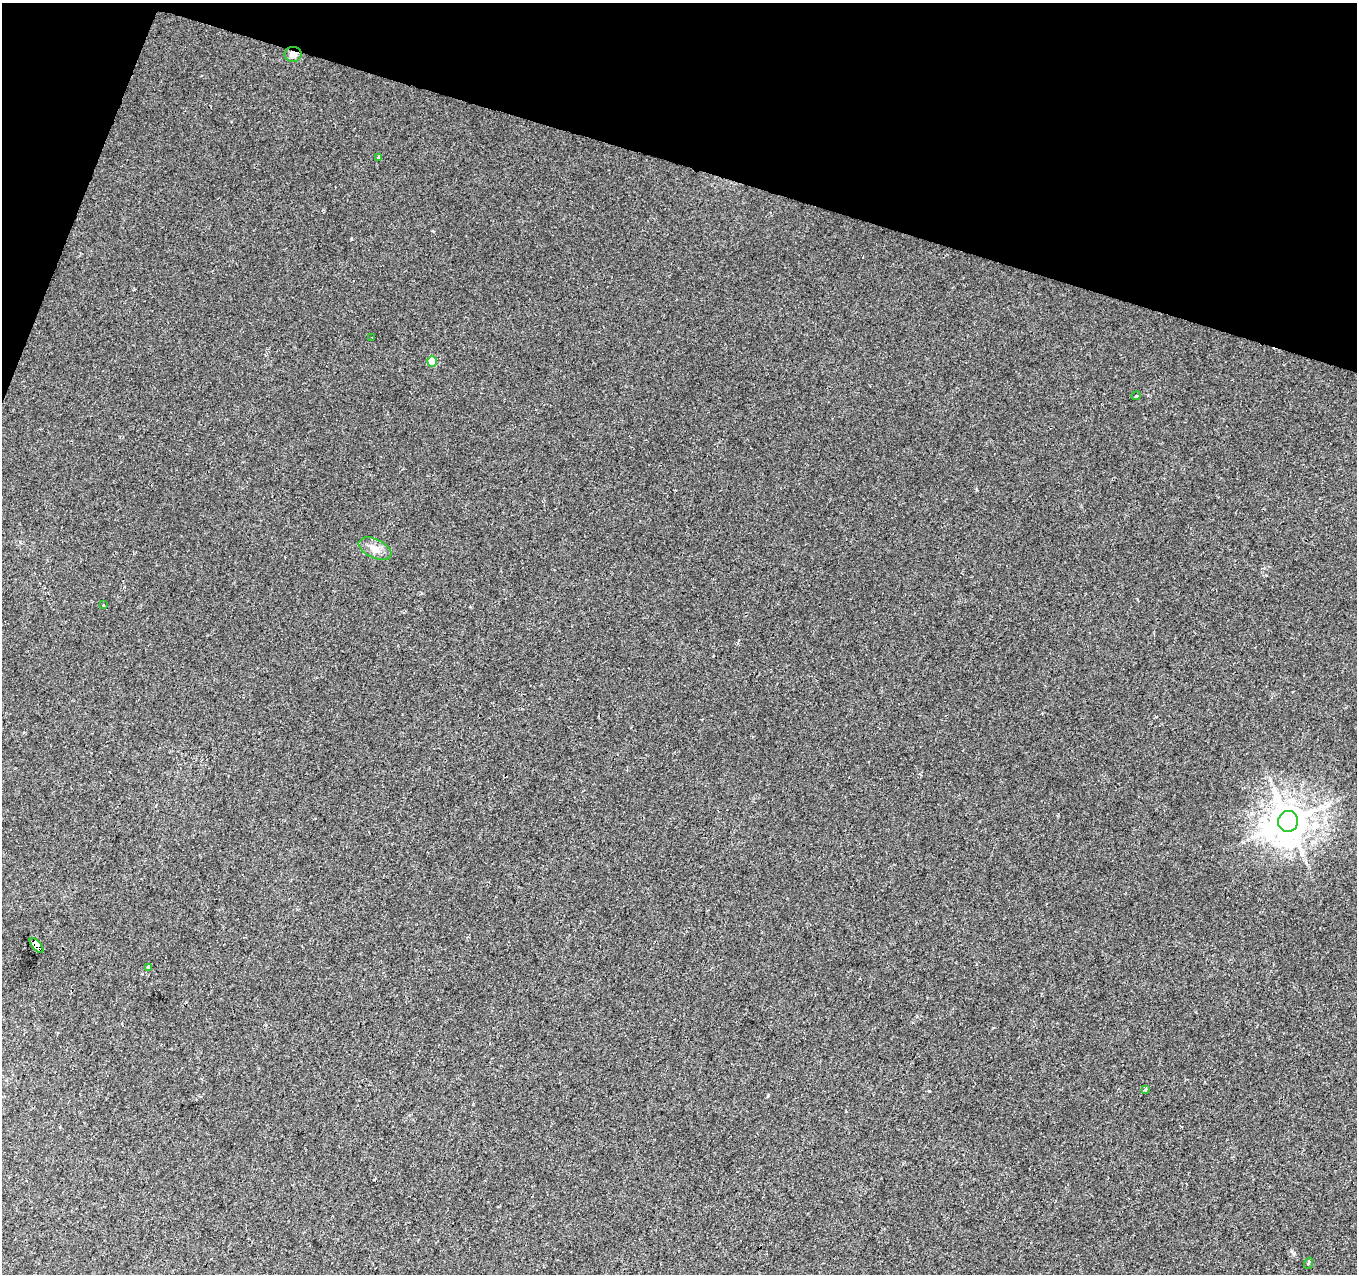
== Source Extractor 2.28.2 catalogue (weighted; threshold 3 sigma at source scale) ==
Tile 2 of 4 x 4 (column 2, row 1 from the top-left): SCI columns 1356-2710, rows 4033-5304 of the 5437 x 5587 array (HDU 1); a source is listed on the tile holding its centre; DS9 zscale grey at full resolution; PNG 1359 x 1276 px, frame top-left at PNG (2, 3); each listed source drawn as its Kron ellipse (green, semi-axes under 4 px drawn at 4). Shown black and unused: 15% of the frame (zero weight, under 2 of 3 exposures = <1% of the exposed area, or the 3 px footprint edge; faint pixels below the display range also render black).
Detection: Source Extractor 2.28.2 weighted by HDU 2 'WHT'; one run over the whole footprint, this tile lists its part. Background 0.00973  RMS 0.0053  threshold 0.0238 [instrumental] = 3 sigma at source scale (4.5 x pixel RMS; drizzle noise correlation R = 1.50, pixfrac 1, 0.0396/0.0396 arcsec/px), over >= 5 px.
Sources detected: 13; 1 cosmic-ray / hot-pixel residue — neither listed nor drawn; the other 12 listed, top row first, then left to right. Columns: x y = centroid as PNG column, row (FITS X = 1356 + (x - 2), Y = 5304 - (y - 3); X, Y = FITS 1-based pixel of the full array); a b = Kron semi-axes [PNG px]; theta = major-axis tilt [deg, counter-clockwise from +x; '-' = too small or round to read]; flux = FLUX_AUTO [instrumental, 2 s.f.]
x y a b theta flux
293 54 8 7 - 3.3
378 158 4 3 - 3
372 337 2 2 - 0.49
432 362 5 5 - 10
1136 396 5 3 - 0.57
375 549 17 9 -24 4.5
103 605 3 3 - 6.5
1288 821 10 10 - 1300
36 945 9 3 -49 470
148 967 4 2 - 0.52
1145 1089 4 3 - 2.6
1309 1263 5 3 - 0.59
Overlapping masked pixels (flux is a lower limit): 2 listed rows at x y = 293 54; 36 945
Unlisted compact peaks at least as high as the median listed source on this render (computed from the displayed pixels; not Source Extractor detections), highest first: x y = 351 239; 768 1095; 929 1091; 1294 1253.